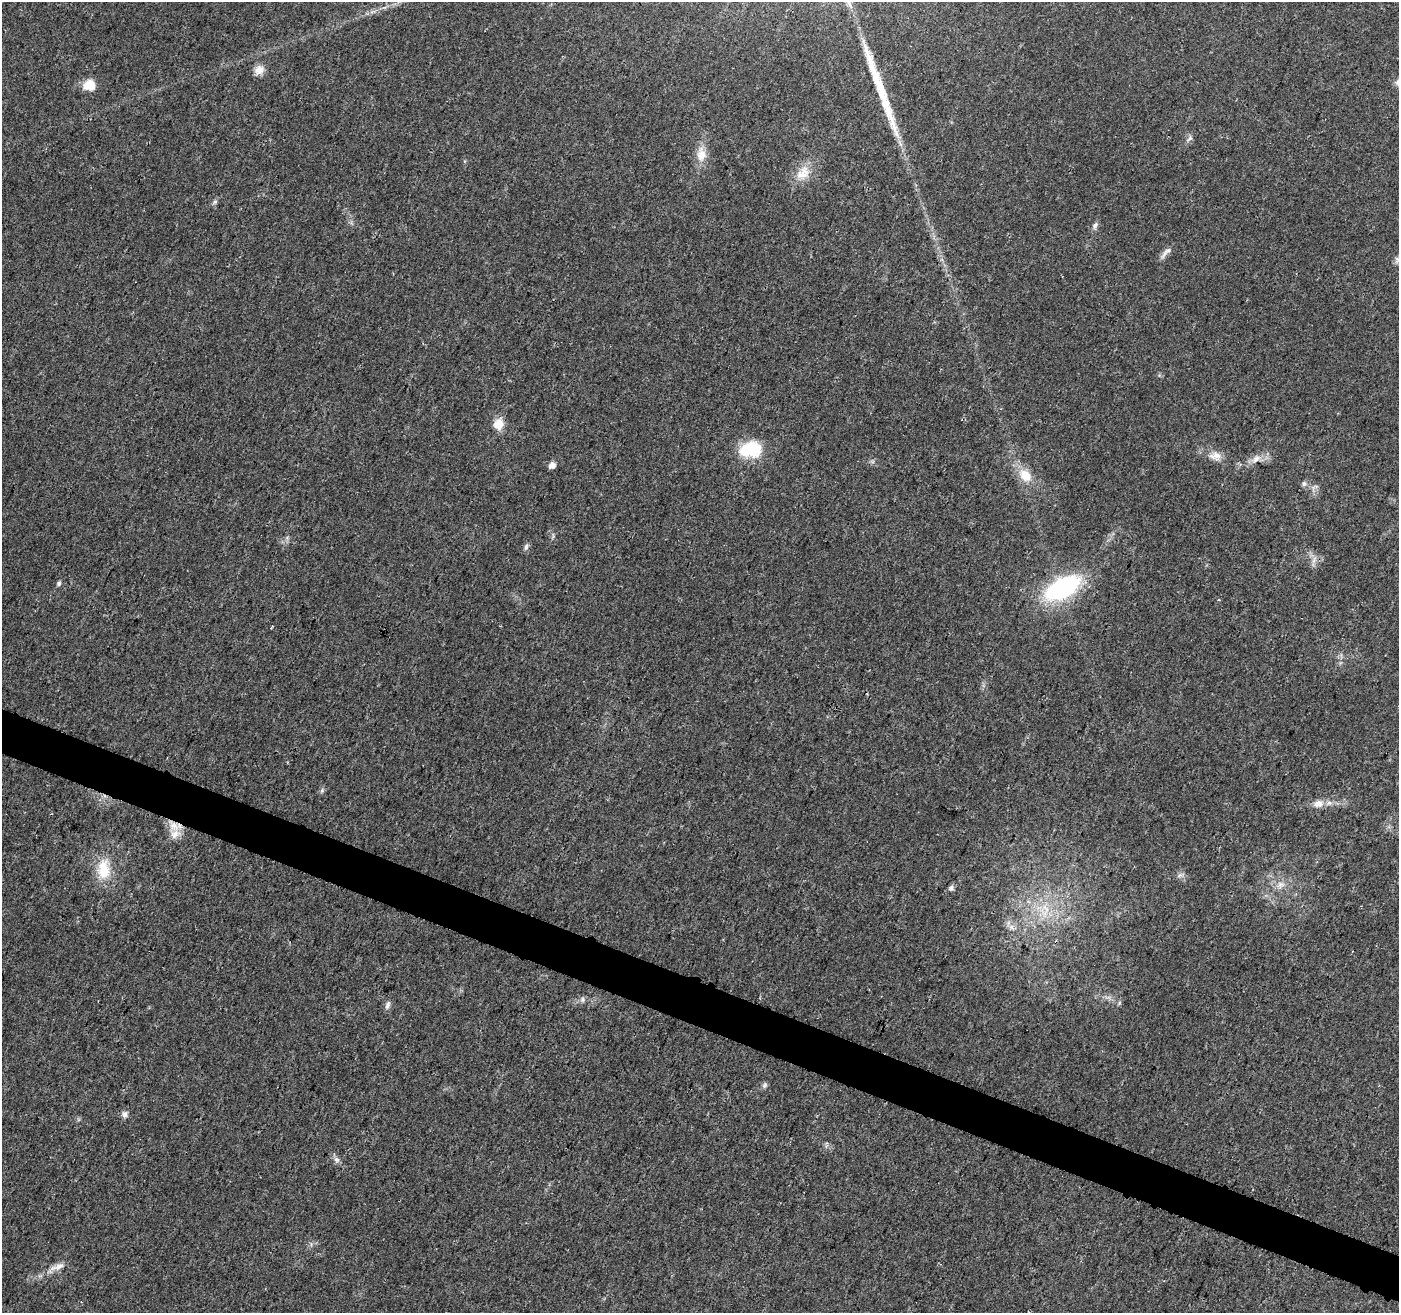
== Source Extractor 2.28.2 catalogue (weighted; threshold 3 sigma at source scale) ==
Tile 6 of 4 x 4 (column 2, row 2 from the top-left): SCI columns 1400-2796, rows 2835-4145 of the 5603 x 5731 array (HDU 1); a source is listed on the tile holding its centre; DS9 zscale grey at full resolution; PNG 1401 x 1315 px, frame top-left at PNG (2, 2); no overlay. Shown black and unused: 3% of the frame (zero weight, under 3 of 4 exposures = <1% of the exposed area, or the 3 px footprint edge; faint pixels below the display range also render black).
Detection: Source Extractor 2.28.2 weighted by HDU 2 'WHT'; one run over the whole footprint, this tile lists its part. Background 0.0184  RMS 0.0034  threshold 0.0153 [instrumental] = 3 sigma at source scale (4.5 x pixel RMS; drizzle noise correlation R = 1.50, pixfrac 1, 0.0396/0.0396 arcsec/px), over >= 5 px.
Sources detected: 39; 1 cosmic-ray / hot-pixel residue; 1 long thin detection or spike segment (spike, bleed or trail) — not listed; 1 inside a brighter listed object's ellipse — not listed separately; the other 36 listed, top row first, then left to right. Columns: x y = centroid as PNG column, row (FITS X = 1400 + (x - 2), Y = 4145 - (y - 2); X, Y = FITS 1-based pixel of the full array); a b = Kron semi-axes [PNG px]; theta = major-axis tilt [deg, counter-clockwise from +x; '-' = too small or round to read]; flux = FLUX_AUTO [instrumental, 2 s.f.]
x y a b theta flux
259 70 13 11 37 2.9
89 85 12 10 11 6.7
1190 139 9 5 32 0.94
701 155 21 12 89 4.9
803 173 24 16 51 6.3
215 202 7 5 43 0.75
1095 225 10 7 65 1.3
1166 253 22 5 49 1.8
1397 260 11 9 59 1.6
498 424 12 10 76 4.8
750 449 27 17 7 15
1215 456 15 11 5 3.1
1256 459 15 9 41 2.9
552 465 6 5 - 2.7
1025 475 20 14 -45 6.7
1304 484 7 6 - 0.83
526 547 10 6 81 0.95
1314 560 11 5 64 1.3
59 583 6 5 - 0.86
1062 588 22 12 29 69
322 790 6 5 - 0.66
1318 804 14 10 5 3.2
175 826 19 12 -17 4.4
104 869 28 16 90 10
1180 875 10 5 24 0.92
1281 885 11 10 - 2.7
951 888 6 5 - 1.3
1046 909 16 7 -62 4.1
1011 927 7 6 - 1.3
583 999 7 7 - 1
1119 1003 6 4 71 0.51
387 1005 12 6 69 1.2
765 1085 8 6 52 0.87
124 1114 9 7 88 1.4
336 1159 9 7 -44 1.3
56 1267 31 8 25 3.9
Overlapping masked pixels (flux is a lower limit): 1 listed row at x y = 175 826
Isophote crosses this tile's border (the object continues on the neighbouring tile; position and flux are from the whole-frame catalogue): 1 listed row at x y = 1397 260